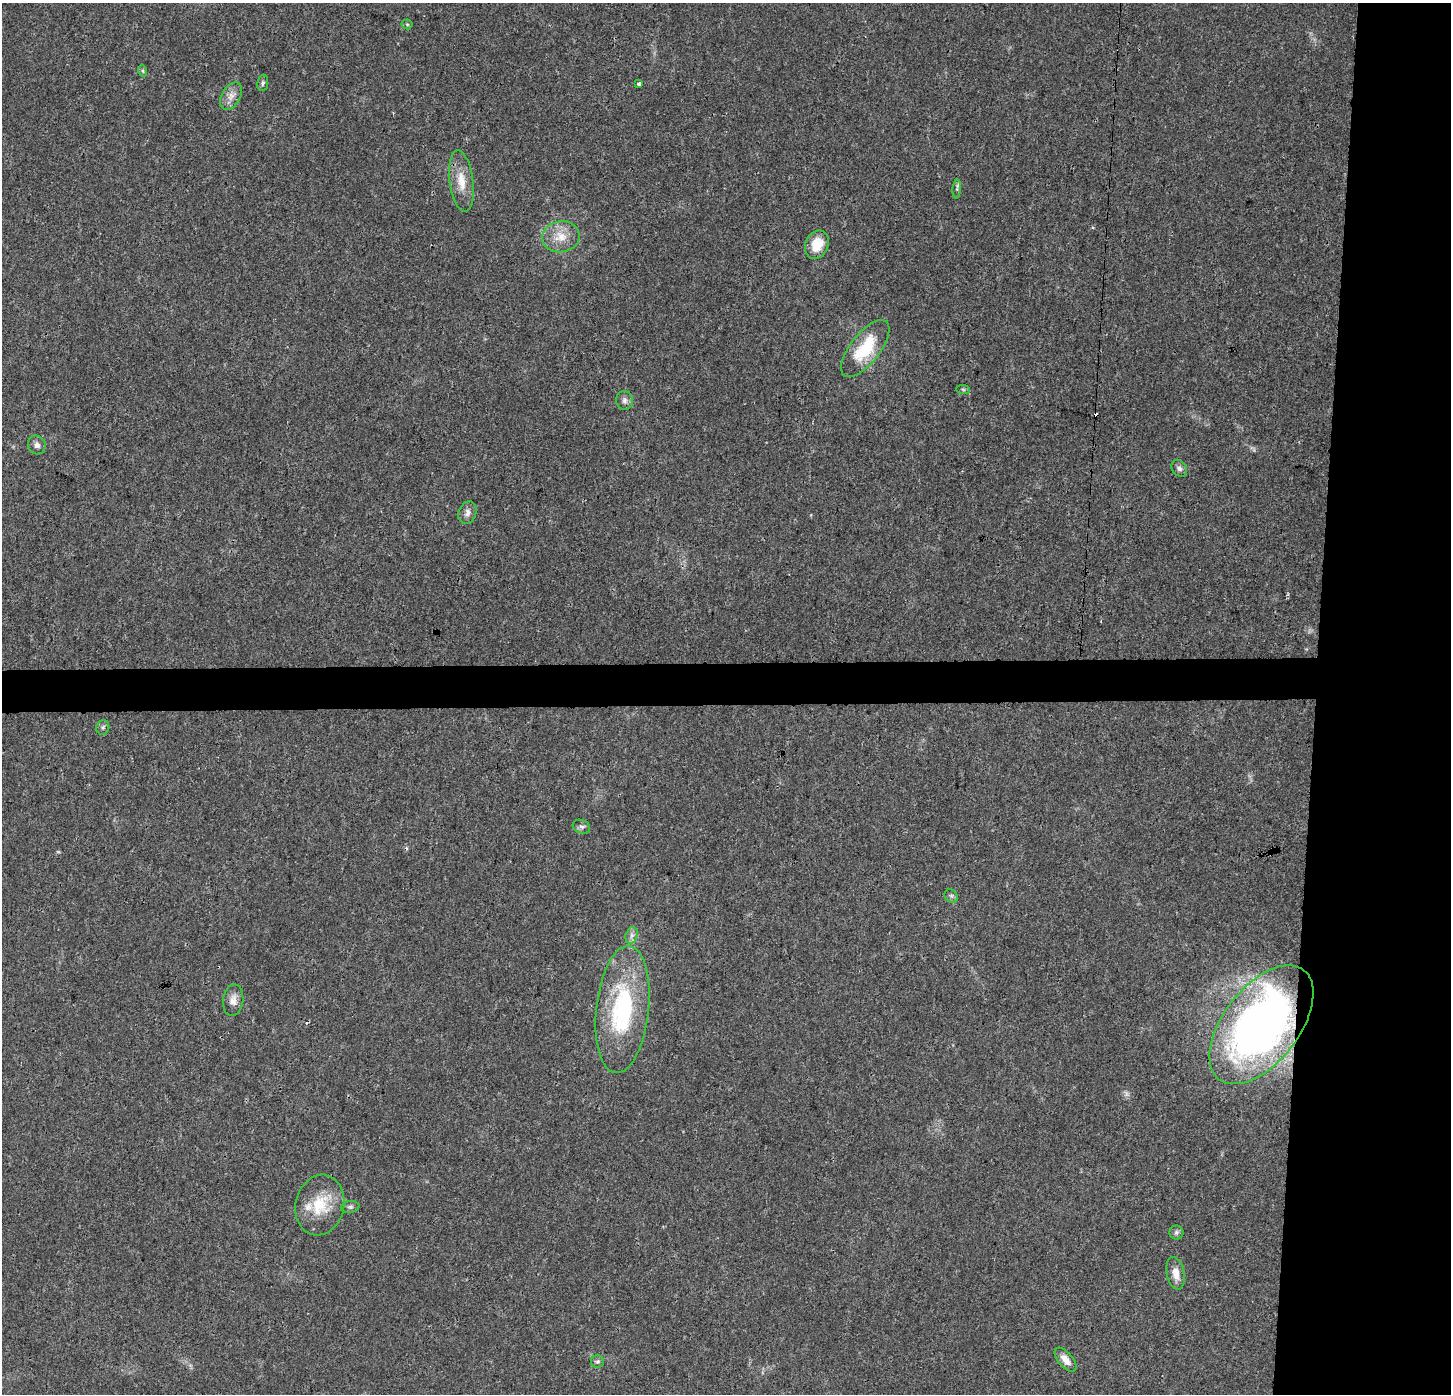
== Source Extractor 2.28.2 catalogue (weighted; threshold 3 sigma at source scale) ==
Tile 6 of 3 x 3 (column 3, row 2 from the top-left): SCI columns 2906-4354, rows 1605-2996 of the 4354 x 4601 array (HDU 1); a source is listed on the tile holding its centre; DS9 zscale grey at full resolution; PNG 1453 x 1396 px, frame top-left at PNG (2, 3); each listed source drawn as its Kron ellipse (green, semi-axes under 4 px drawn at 4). Shown black and unused: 12% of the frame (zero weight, under 3 of 4 exposures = <1% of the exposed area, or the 3 px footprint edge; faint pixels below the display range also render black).
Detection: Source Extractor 2.28.2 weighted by HDU 2 'WHT'; one run over the whole footprint, this tile lists its part. Background 0.0264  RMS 0.0031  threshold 0.014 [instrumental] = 3 sigma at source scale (4.5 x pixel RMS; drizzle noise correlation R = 1.50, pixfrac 1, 0.0396/0.0396 arcsec/px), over >= 5 px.
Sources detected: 29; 1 cosmic-ray / hot-pixel residue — neither listed nor drawn; the other 28 listed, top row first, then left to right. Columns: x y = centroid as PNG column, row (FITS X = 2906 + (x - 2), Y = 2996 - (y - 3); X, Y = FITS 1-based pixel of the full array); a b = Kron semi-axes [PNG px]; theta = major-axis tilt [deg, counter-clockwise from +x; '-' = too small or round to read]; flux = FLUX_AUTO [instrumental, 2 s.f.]
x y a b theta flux
407 24 5 5 - 0.42
143 71 6 4 -70 0.45
263 83 8 5 83 0.65
639 83 4 3 - 1.9
231 96 15 9 58 2.4
461 181 31 12 -82 6
957 189 9 3 85 0.58
561 237 19 15 9 5.6
817 245 15 11 68 6.7
865 349 34 15 52 15
963 389 7 4 -3 0.48
624 400 9 8 - 1.2
37 445 9 8 - 1.5
1179 468 9 7 -52 1.1
467 513 11 8 70 1.6
103 727 7 6 - 0.7
581 827 9 6 -22 1
951 896 7 6 - 0.7
632 935 8 6 73 1.1
233 1000 16 10 83 2.4
623 1009 64 26 84 38
1261 1025 69 37 52 190
320 1205 31 24 77 12
350 1207 9 6 9 0.76
1176 1232 7 7 - 0.81
1175 1273 16 8 -79 3.7
1066 1360 14 7 -50 2.7
597 1362 6 6 - 0.64
Overlapping masked pixels (flux is a lower limit): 1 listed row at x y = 1261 1025